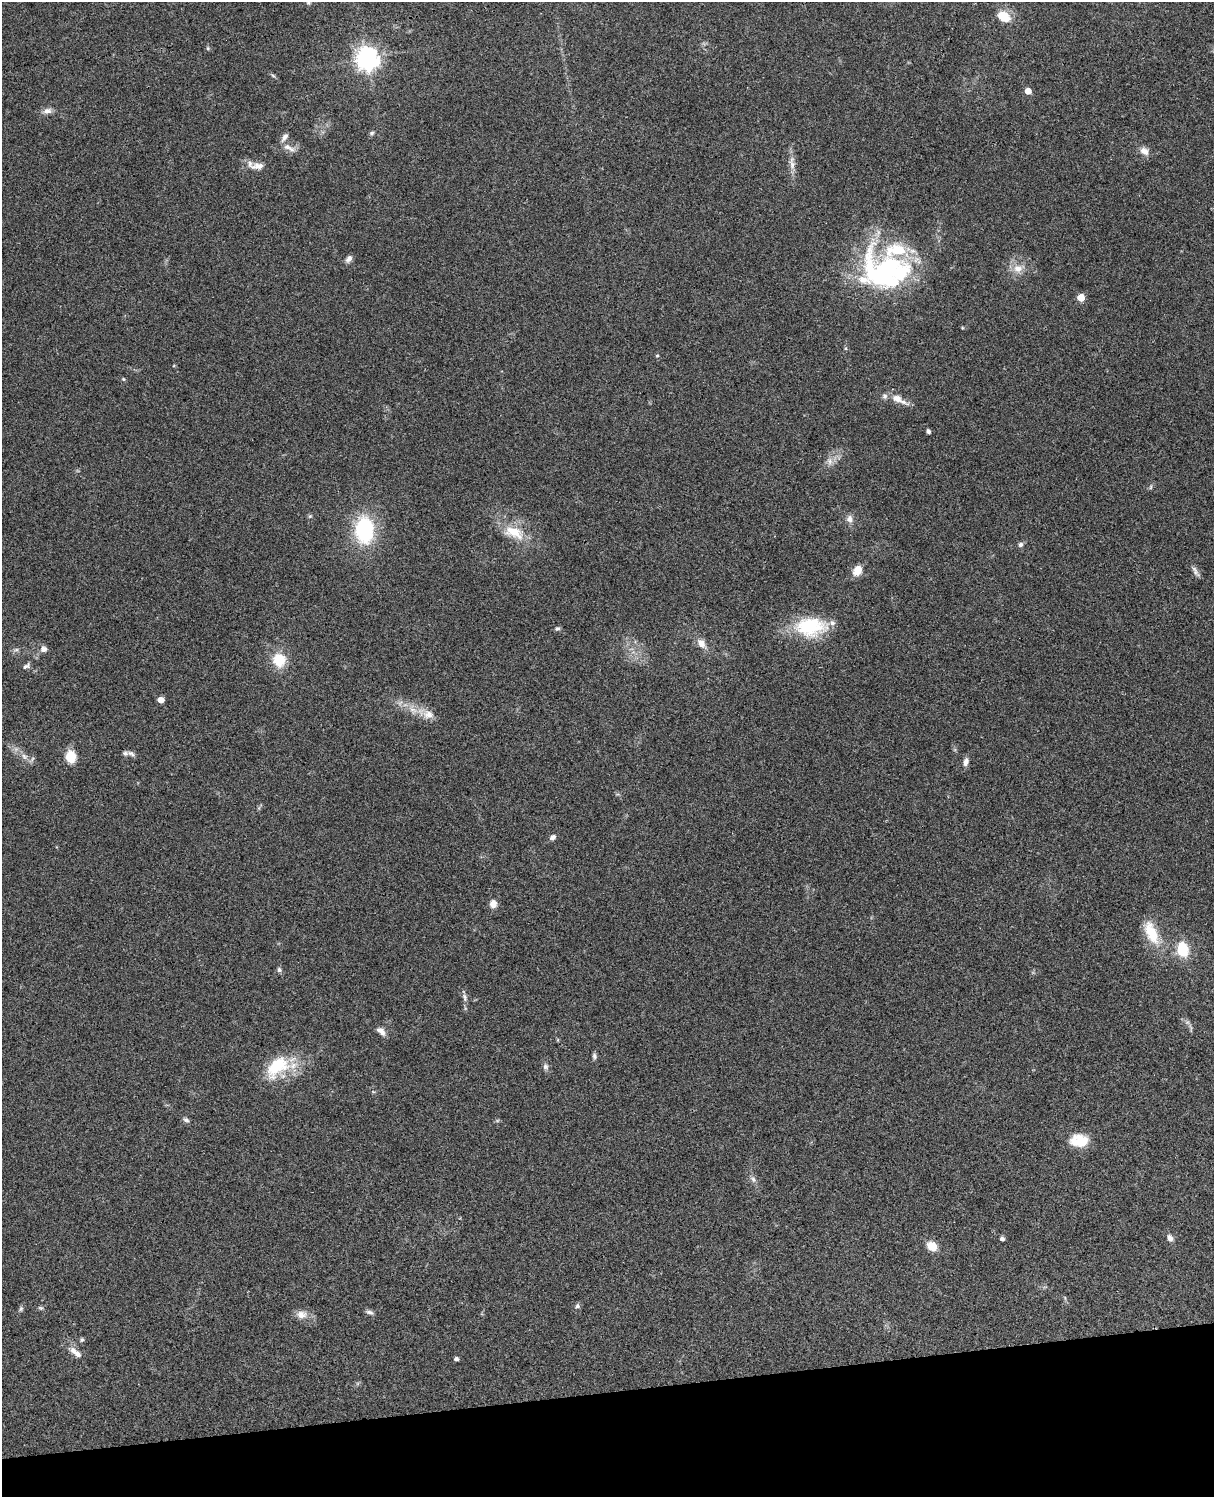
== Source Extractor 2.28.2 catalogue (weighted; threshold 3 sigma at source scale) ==
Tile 10 of 4 x 3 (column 2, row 3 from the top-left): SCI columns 1333-2544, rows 278-1772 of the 5087 x 4927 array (HDU 1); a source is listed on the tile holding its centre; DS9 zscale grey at full resolution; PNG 1216 x 1499 px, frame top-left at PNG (2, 2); no overlay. Shown black and unused: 7% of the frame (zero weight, under 3 of 4 exposures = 6% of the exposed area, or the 3 px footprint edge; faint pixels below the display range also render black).
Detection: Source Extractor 2.28.2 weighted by HDU 2 'WHT'; one run over the whole footprint, this tile lists its part. Background 0.0986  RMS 0.0064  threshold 0.0289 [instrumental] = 3 sigma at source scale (4.5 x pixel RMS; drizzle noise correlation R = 1.50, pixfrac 1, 0.05/0.05 arcsec/px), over >= 5 px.
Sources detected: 76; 1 inside a brighter object's white glare — not listed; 8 inside a brighter listed object's ellipse — not listed separately; the other 67 listed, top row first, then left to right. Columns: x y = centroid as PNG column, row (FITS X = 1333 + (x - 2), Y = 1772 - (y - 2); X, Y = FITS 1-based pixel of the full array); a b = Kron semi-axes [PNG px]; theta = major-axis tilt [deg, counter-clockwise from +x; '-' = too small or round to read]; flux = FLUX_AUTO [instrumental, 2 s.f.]
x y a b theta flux
1004 16 15 11 -32 11
208 48 5 4 - 0.84
367 58 8 7 - 540
273 76 7 5 -30 1
1028 91 5 5 - 6.7
47 111 12 8 13 3.3
372 133 7 4 28 1.1
287 147 14 9 -27 4.7
1144 151 12 9 -34 4.2
792 163 22 7 -85 5.2
258 166 18 9 7 5.7
349 259 10 6 51 2.4
1018 268 14 12 -11 6.9
883 271 58 47 2 110
1081 297 5 5 - 12
657 355 5 3 - 0.64
123 379 5 4 - 0.77
897 398 20 9 -26 7.9
928 431 4 4 - 2
830 461 10 8 -85 3.5
1151 487 6 4 88 0.9
310 516 6 4 43 0.88
850 519 10 8 -73 3.4
364 530 23 16 -88 60
514 532 31 15 -23 17
1020 544 6 6 - 1.8
857 570 13 10 63 6.7
1195 572 16 5 -59 2.5
810 626 38 22 1 38
557 629 6 6 - 1.2
702 644 13 8 -47 5.4
43 649 9 8 - 2.7
16 650 7 4 1 1.2
279 660 15 14 - 16
26 666 10 6 32 1.9
161 700 5 4 - 7.1
413 710 13 5 -17 4.6
428 714 15 13 -21 6.8
131 753 12 6 -27 2
24 756 10 7 -39 3
71 756 10 8 -81 15
966 762 11 6 75 3
553 837 7 6 - 2.3
493 904 8 7 - 4.8
1151 933 36 15 -66 18
1183 949 13 10 -77 23
279 970 7 6 - 1.4
465 997 12 6 -71 2.1
1187 1022 7 4 -18 1.3
381 1031 12 7 -40 3.8
594 1056 8 5 -74 1.5
278 1066 37 22 29 32
545 1066 8 7 - 2.1
186 1120 9 6 -30 1.7
1079 1140 22 15 -2 13
753 1179 9 6 -56 2.2
1170 1238 8 6 -48 3
1002 1239 5 4 - 1.7
932 1246 9 7 -36 11
577 1306 8 7 - 1.6
41 1308 7 5 5 1.1
21 1309 7 5 68 1.2
370 1312 10 6 -20 1.8
302 1314 16 11 4 5.6
82 1340 6 5 - 1
73 1350 11 8 -60 4
456 1359 4 4 - 1.8